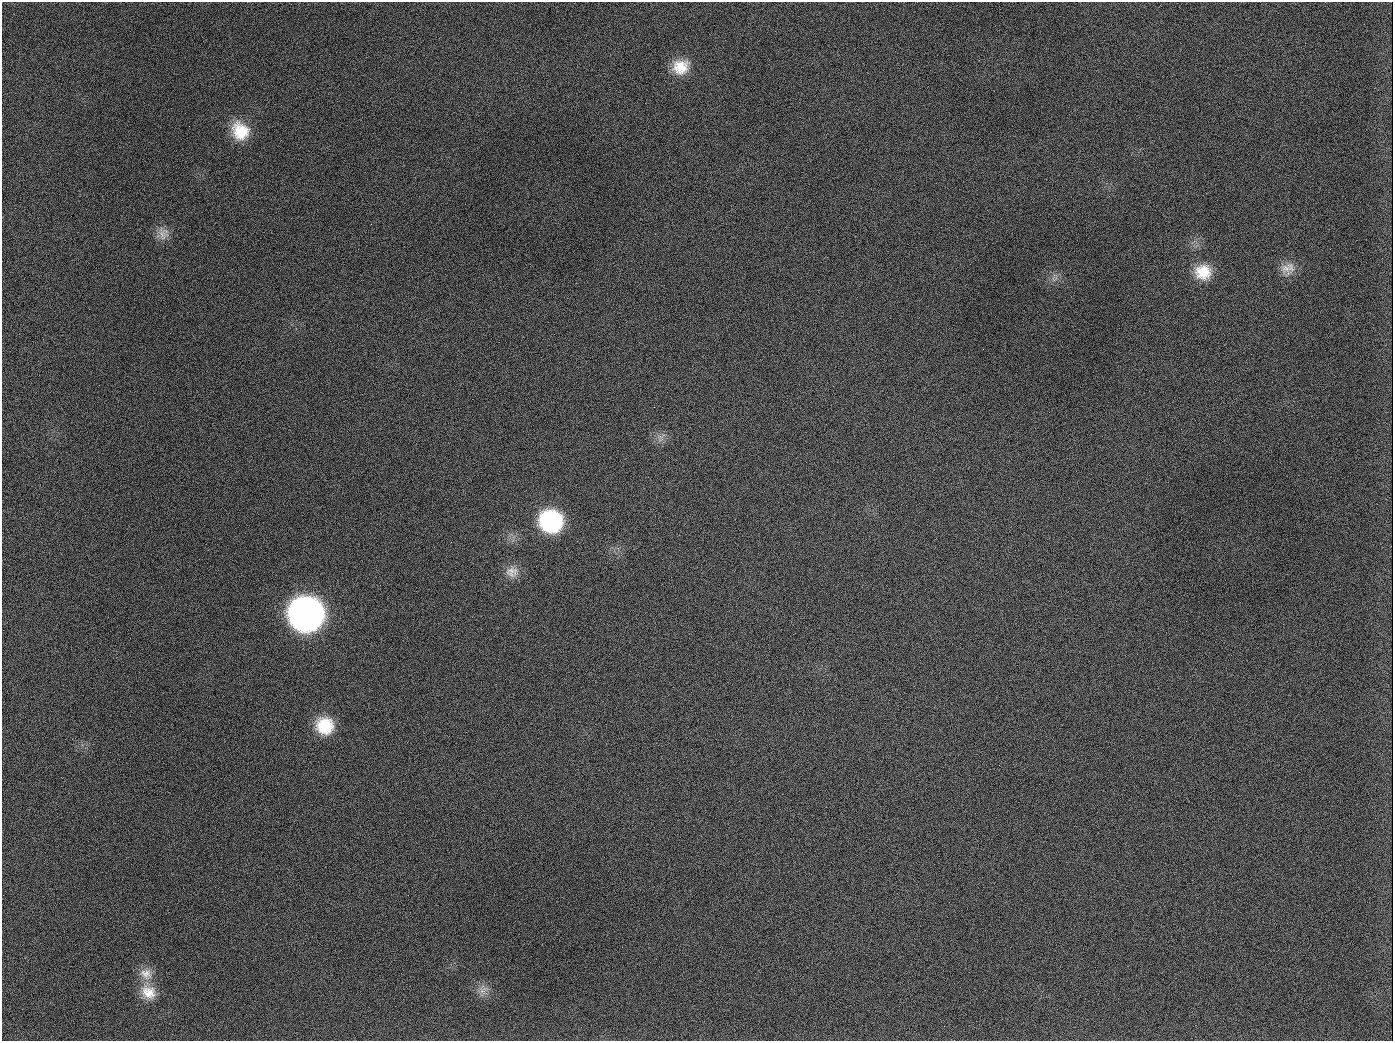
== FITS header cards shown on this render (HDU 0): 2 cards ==
NAXIS1  =                 1391
NAXIS2  =                 1039

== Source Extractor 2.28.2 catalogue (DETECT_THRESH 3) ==
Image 1391 x 1039 px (HDU 0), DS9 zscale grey, 1 PNG px = 1 image px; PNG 1395 x 1043 px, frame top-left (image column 1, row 1039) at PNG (2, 2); no overlay
Background 1680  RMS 74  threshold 221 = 3 sigma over >= 5 px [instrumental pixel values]
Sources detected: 15; all 15 listed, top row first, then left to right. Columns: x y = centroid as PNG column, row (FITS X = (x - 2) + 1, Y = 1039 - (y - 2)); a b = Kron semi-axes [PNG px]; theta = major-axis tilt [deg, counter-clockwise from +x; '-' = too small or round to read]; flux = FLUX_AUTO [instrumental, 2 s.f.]
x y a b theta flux
681 67 21 19 21 1.2e+05
189 126 2 2 - 6.5e+03
240 131 22 19 -53 1.6e+05
163 234 19 14 -88 5.3e+04
1286 268 17 14 -55 6.1e+04
1203 272 20 19 - 1.3e+05
654 407 2 2 - 4.1e+03
551 521 21 19 -18 5.6e+05
512 572 18 15 6 5.8e+04
306 614 22 21 - 4.0e+06
325 726 20 19 - 1.8e+05
146 974 19 15 -29 6.8e+04
482 991 12 7 -70 3.3e+04
148 992 22 17 -34 1.0e+05
944 1026 2 2 - 5.8e+03